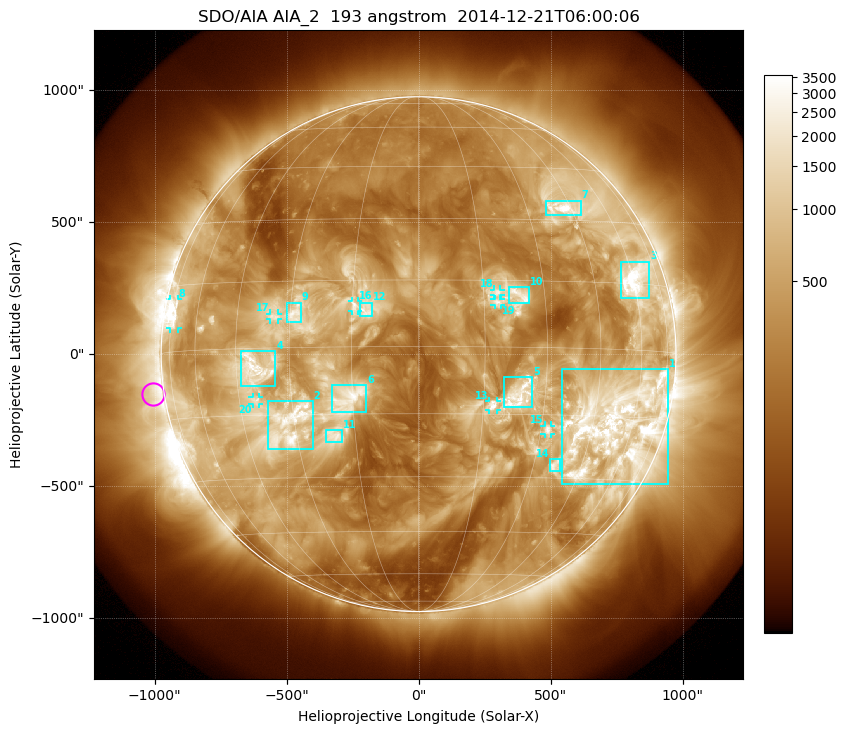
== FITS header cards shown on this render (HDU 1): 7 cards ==
TELESCOP= 'SDO/AIA'
INSTRUME= 'AIA_2'
WAVELNTH=                  193
WAVEUNIT= 'angstrom'
DATE-OBS= '2014-12-21T06:00:06.84'
CTYPE1  = 'HPLN-TAN'
CTYPE2  = 'HPLT-TAN'

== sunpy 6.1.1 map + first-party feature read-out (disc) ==
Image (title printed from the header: SDO/AIA AIA_2  193 angstrom  2014-12-21T06:00:06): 1024 x 1024 px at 2.4 arcsec/px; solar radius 975 arcsec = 406 px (full disc in frame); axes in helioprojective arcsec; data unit not stated in the header (colour bar unlabelled)
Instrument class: DISC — disc imager (sunpy class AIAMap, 193 A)
Bright regions (active regions / flare kernels): reference = the median radial profile (limb darkening/brightening removed); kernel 9 px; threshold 5 sigma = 1217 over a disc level ~339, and >= 1.15x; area >= 12 px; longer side >= 10 px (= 24 arcsec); searched inside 0.97 R_sun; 22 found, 20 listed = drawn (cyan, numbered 1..; 8 of them under ~33 arcsec drawn as corner ticks so the feature stays visible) (cap 20 boxes per figure: the strongest are kept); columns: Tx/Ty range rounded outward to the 5 arcsec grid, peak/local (2 s.f.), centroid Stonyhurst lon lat
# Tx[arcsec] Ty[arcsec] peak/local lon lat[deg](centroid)
1 540..945 -495..-55 14 +53 -17
2 -570..-400 -360..-175 12 -32 -17
3 765..875 210..350 13 +61 +16
4 -675..-540 -125..15 10 -39 -5
5 325..430 -205..-85 8.6 +24 -11
6 -330..-200 -220..-115 7.2 -16 -11
7 480..615 525..580 12 +42 +33
8 -940..-910 95..210 11 -73 +8
9 -500..-445 120..195 6.8 -29 +7
10 340..420 195..255 7.5 +24 +12
11 -350..-290 -335..-285 6.1 -20 -20
12 -220..-175 145..195 5.1 -12 +8
13 265..300 -210..-175 5.9 +17 -13
14 500..540 -445..-395 6.6 +36 -27
15 475..505 -305..-270 9.5 +32 -18
16 -255..-230 160..205 5 -14 +9
17 -565..-530 130..155 7 -34 +7
18 285..310 220..245 4.4 +18 +12
19 285..315 185..210 4.1 +18 +10
20 -630..-605 -190..-160 6.5 -40 -12
Off-limb structures (1.02-1.3 R_sun): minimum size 162 px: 5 found; the strongest spans PA ~65..125 deg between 1.02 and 1.3 R_sun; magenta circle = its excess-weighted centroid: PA ~100 deg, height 1.04 R_sun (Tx ~-1005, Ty ~-150 arcsec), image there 2.7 x the reference